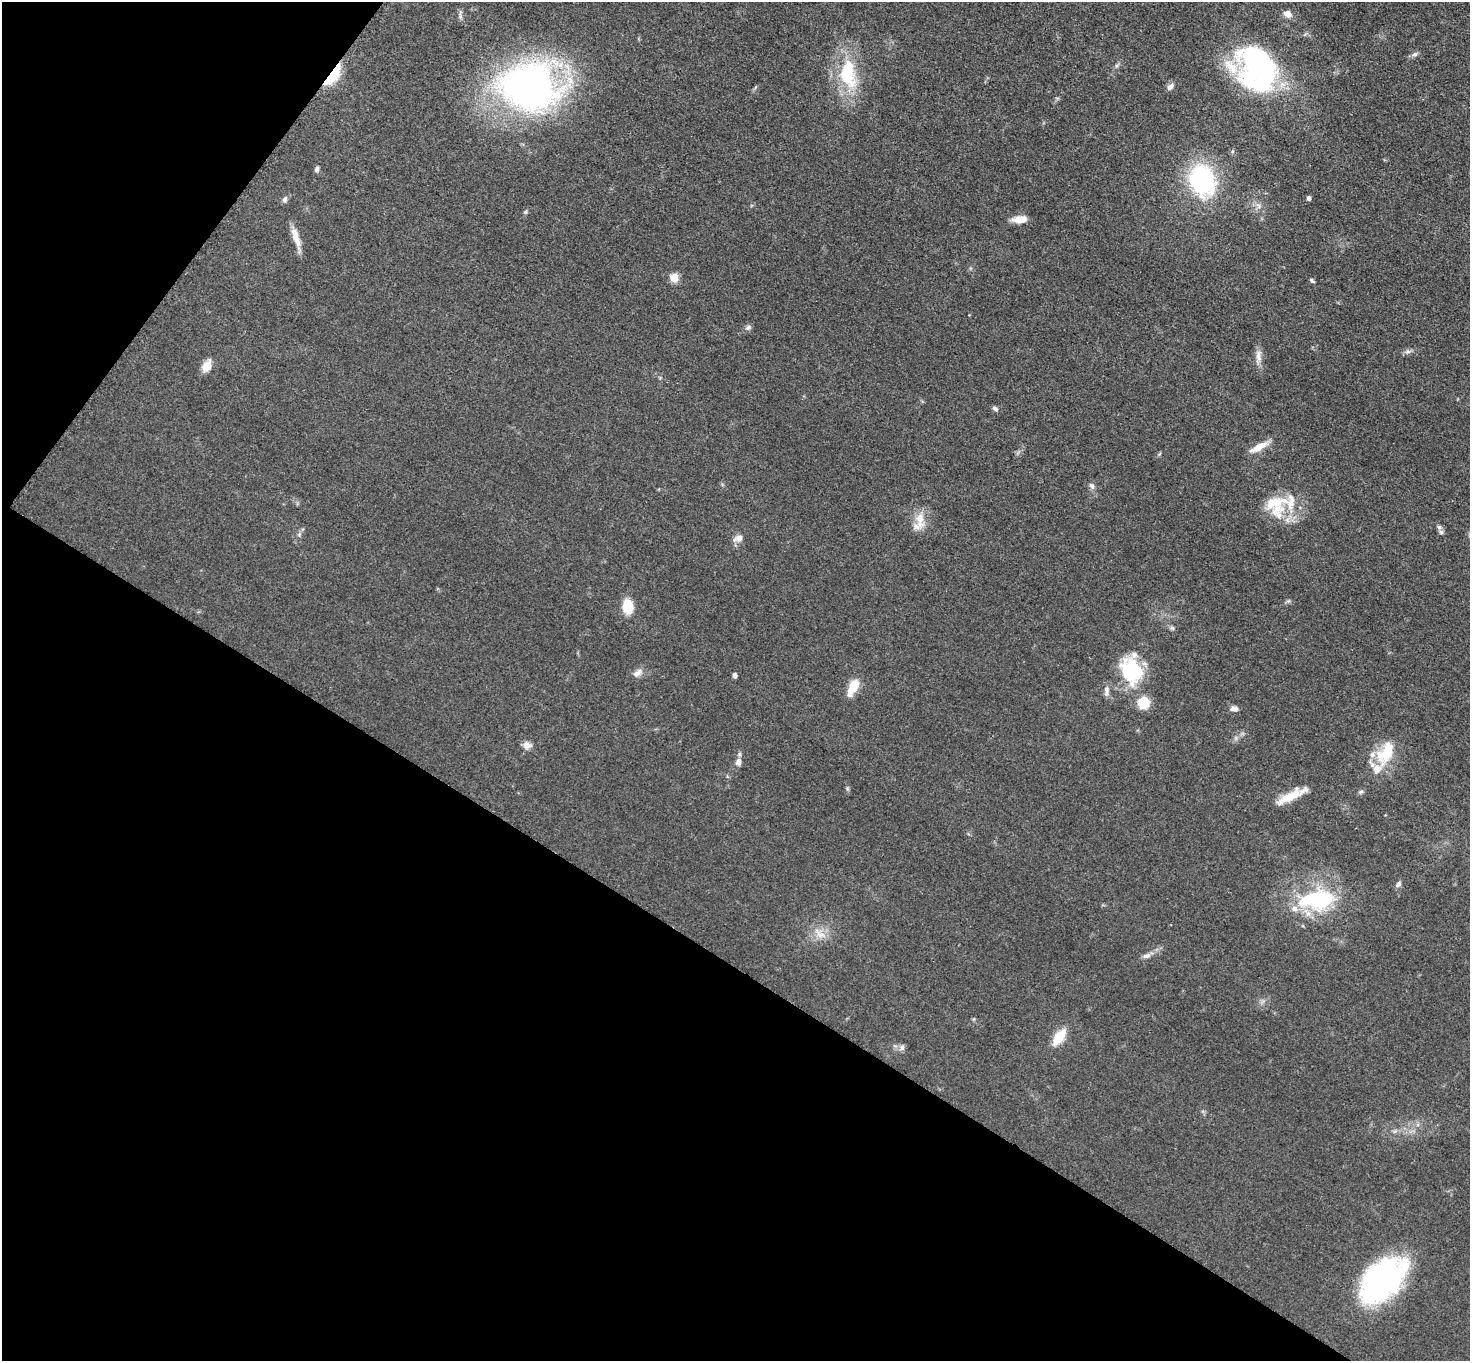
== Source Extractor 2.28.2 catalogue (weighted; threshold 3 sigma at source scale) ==
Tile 9 of 4 x 4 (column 1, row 3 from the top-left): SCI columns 13-1480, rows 1520-2878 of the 5892 x 5898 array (HDU 1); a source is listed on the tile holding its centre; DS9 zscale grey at full resolution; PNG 1472 x 1363 px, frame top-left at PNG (2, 2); no overlay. Shown black and unused: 34% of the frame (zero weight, under 3 of 5 exposures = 1% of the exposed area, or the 3 px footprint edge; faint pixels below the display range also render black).
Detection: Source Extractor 2.28.2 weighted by HDU 2 'WHT'; one run over the whole footprint, this tile lists its part. Background 0.0481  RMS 0.0054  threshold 0.0242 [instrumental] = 3 sigma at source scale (4.5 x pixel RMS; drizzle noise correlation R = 1.50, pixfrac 1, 0.05/0.05 arcsec/px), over >= 5 px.
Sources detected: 60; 7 inside a brighter listed object's ellipse — not listed separately; the other 53 listed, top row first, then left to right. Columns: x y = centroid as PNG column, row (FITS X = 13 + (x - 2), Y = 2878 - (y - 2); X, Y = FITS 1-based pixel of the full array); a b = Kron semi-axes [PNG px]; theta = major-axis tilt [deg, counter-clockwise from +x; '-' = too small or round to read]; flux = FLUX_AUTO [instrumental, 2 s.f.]
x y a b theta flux
1287 14 9 7 -23 4.2
460 15 16 4 -88 1.6
1415 54 9 6 18 1.7
1258 68 39 30 -61 140
847 74 30 18 -84 36
333 75 25 9 54 21
529 87 58 45 -7 250
1170 87 11 6 47 2.2
317 169 8 6 80 1.2
1202 180 24 19 -72 81
1308 198 5 4 - 1.8
285 199 8 6 66 1.7
526 212 6 5 - 0.86
1020 219 14 7 5 7.6
295 235 24 10 -73 6.5
674 277 5 5 - 19
1312 280 8 4 -38 0.93
748 327 9 6 29 1.5
1408 352 7 4 0 1.3
1258 356 21 7 89 4.3
206 366 14 8 62 6.3
995 408 7 5 -35 1.4
1259 447 25 7 28 7.1
1159 454 6 4 70 0.64
1092 486 10 6 -57 1.8
1277 509 27 23 82 18
920 518 29 11 -84 8.6
1439 527 6 6 - 1.3
299 534 7 5 45 1.2
738 538 12 9 27 3.6
627 606 16 11 -85 11
1172 628 7 5 -1 1.1
1132 670 32 24 -75 38
637 673 14 8 32 3.3
734 675 5 4 - 1.8
853 687 21 11 63 8.6
1107 691 16 6 -89 2.6
1143 703 12 11 - 12
1234 709 8 7 - 2.7
527 745 11 9 -23 3.1
1385 753 36 19 62 20
738 762 11 8 77 2.8
847 788 6 4 -47 0.74
1361 792 7 6 - 1.1
1290 797 35 9 27 12
1398 884 8 6 56 1.7
1317 900 45 24 4 53
819 934 21 9 -42 6.2
1147 956 12 7 15 2.3
1059 1037 17 8 55 14
902 1048 9 7 57 1.9
1395 1131 7 5 22 1.4
1382 1280 54 33 45 110
Overlapping masked pixels (flux is a lower limit): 1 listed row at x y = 333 75